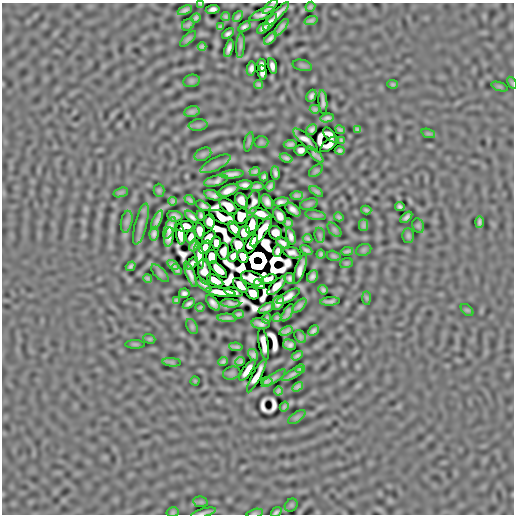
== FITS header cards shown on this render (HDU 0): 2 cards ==
NAXIS1  =                  512
NAXIS2  =                  512

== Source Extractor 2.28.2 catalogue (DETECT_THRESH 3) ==
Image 512 x 512 px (HDU 0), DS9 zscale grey, 1 PNG px = 1 image px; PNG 516 x 516 px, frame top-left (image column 1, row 512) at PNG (2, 3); each listed source drawn as its Kron ellipse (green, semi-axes under 4 px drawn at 4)
Background -6.74e-07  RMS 3.0e-04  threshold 8.86e-04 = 3 sigma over >= 5 px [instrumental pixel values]
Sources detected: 232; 20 with non-positive FLUX_AUTO (blend fragments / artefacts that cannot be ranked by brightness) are neither listed nor drawn; the other 212 listed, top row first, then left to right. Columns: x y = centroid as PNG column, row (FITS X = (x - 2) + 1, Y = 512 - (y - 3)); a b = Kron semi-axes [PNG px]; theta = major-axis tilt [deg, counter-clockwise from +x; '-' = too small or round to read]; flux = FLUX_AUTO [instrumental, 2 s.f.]
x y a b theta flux
201 4 4 3 - 0.023
270 7 9 3 42 0.064
310 7 5 4 - 0.035
213 9 7 4 8 0.073
185 10 7 4 24 0.065
262 14 13 5 23 0.038
278 14 15 4 45 0.11
238 16 6 3 48 0.046
226 17 4 3 - 0.035
196 18 5 4 - 0.043
311 20 7 4 18 0.045
270 22 10 4 54 0.082
188 25 7 5 38 0.036
220 26 4 3 - 0.026
244 27 7 4 33 0.06
281 27 10 3 52 0.071
263 28 7 4 37 0.068
228 34 7 4 36 0.059
270 38 7 4 43 0.074
188 39 10 4 44 0.041
240 45 13 4 87 0.043
202 46 4 3 - 0.037
229 48 9 4 74 0.082
262 65 6 4 -80 0.064
302 65 10 5 -13 0.036
272 66 8 4 -76 0.086
251 69 7 4 81 0.067
262 72 7 4 -84 0.066
191 81 8 6 15 0.036
512 83 7 4 -59 0.027
393 84 5 4 - 0.03
259 85 4 3 - 0.034
499 86 9 4 -19 0.03
311 96 6 4 63 0.057
323 102 12 3 -85 0.062
315 109 5 4 - 0.042
192 112 8 5 12 0.054
327 118 7 4 11 0.06
198 125 9 6 7 0.043
312 129 6 5 - 0.055
357 129 4 3 - 0.031
340 130 5 3 - 0.035
428 133 7 4 -19 0.031
330 135 9 4 -48 0.037
306 140 16 5 -42 0.06
341 140 4 3 - 0.025
249 142 10 4 77 0.034
261 142 7 6 - 0.032
290 144 6 4 5 0.052
329 144 11 5 40 0.03
301 150 6 5 - 0.079
340 151 5 4 - 0.041
203 154 9 6 27 0.046
315 154 11 3 -44 0.06
286 158 6 3 -22 0.053
215 164 16 6 27 0.085
316 171 8 5 38 0.034
255 172 5 3 - 0.044
275 173 7 3 -82 0.058
232 174 11 4 6 0.1
264 177 4 4 - 0.041
216 181 12 5 16 0.073
245 185 8 4 -1 0.084
270 186 5 4 - 0.05
257 187 7 3 4 0.056
159 190 6 5 - 0.03
228 190 11 5 25 0.14
316 191 8 4 -34 0.04
121 192 7 4 19 0.035
213 195 9 4 -18 0.069
297 195 6 3 2 0.046
190 200 6 3 -43 0.041
173 201 4 4 - 0.037
241 201 8 6 -58 0.11
253 202 12 6 75 0.02
267 202 8 5 -62 0.088
281 202 8 4 11 0.069
309 204 9 5 15 0.039
203 206 8 4 -25 0.047
228 206 10 6 -37 0.11
400 206 5 4 - 0.046
293 210 9 5 -40 0.094
366 210 5 3 - 0.034
261 214 11 5 -20 0.15
201 215 5 3 - 0.039
315 215 10 4 -11 0.035
175 216 8 5 -9 0.071
241 216 8 6 61 0.1
280 216 8 5 -58 0.11
192 217 8 3 -40 0.066
222 217 13 6 -21 0.077
339 217 5 4 - 0.034
406 217 7 4 42 0.059
157 220 10 4 64 0.088
210 221 7 5 89 0.11
127 222 11 5 80 0.058
479 222 6 3 90 0.047
288 223 5 5 - 0.049
141 224 21 6 76 0.095
252 225 9 5 72 0.15
364 225 5 4 - 0.047
185 226 8 5 9 0.067
418 226 7 5 -69 0.029
170 228 11 5 67 0.11
234 228 8 4 -52 0.13
334 230 8 5 -45 0.035
199 231 8 5 -86 0.12
261 231 18 5 56 0.12
244 233 7 5 69 0.076
275 233 7 6 - 0.14
154 234 7 4 81 0.069
180 234 10 4 -83 0.16
320 235 7 5 -83 0.035
291 236 8 4 -74 0.084
408 236 7 5 -89 0.035
169 237 10 4 82 0.088
191 237 6 4 82 0.085
209 237 8 5 45 0.1
308 238 5 3 - 0.036
216 243 6 5 - 0.073
283 243 8 4 -37 0.062
251 244 11 5 62 0.022
194 245 6 3 70 0.049
238 245 7 6 - 0.13
205 247 7 5 53 0.031
306 250 7 3 -30 0.05
364 250 8 6 21 0.031
223 251 8 5 86 0.078
278 251 6 4 69 0.067
347 251 6 2 11 0.037
292 253 9 5 -18 0.049
321 254 4 3 - 0.034
199 255 13 4 -82 0.057
233 256 6 4 56 0.08
243 256 7 5 -74 0.16
334 256 7 5 -16 0.034
211 257 7 5 -89 0.21
192 263 7 4 48 0.058
346 263 6 5 - 0.028
173 265 6 4 -36 0.05
131 266 5 3 - 0.042
300 269 15 5 72 0.12
177 270 6 3 -54 0.043
218 270 11 5 -43 0.18
204 272 12 6 -81 0.016
160 273 11 5 -45 0.048
190 274 13 4 -69 0.1
312 276 6 5 - 0.069
147 278 4 3 - 0.034
252 278 12 6 -19 0.15
289 278 5 5 - 0.049
269 279 8 4 19 0.059
215 280 9 4 -31 0.16
260 284 6 4 -35 0.06
203 285 10 4 -40 0.061
240 285 9 5 -48 0.14
277 286 12 5 46 0.16
323 290 5 4 - 0.042
220 292 15 4 -8 0.19
233 292 9 4 -12 0.059
184 293 5 5 - 0.058
253 293 7 5 -44 0.2
288 296 13 5 31 0.088
367 298 7 4 -89 0.026
176 300 4 3 - 0.028
330 301 10 3 4 0.055
213 303 9 5 -49 0.088
231 303 10 4 -4 0.059
278 303 7 5 62 0.082
189 304 6 3 34 0.056
299 306 9 4 46 0.06
200 307 4 2 - 0.027
266 308 8 4 26 0.055
467 310 7 4 -44 0.027
288 313 10 4 60 0.065
239 314 5 3 - 0.043
227 318 9 4 -2 0.057
267 318 5 3 - 0.031
277 318 4 4 - 0.036
261 324 9 5 -6 0.073
192 327 8 5 -64 0.032
286 331 7 4 21 0.056
313 331 6 4 45 0.057
300 337 7 5 -50 0.032
149 339 6 4 -19 0.026
135 344 10 4 0 0.026
264 344 16 4 -80 0.12
289 345 6 5 - 0.063
236 347 7 2 -8 0.041
253 355 6 5 - 0.06
297 356 6 3 32 0.045
223 361 5 3 - 0.038
172 362 9 3 -5 0.033
240 362 5 3 - 0.041
300 369 5 3 - 0.036
247 370 12 4 55 0.17
232 373 9 6 15 0.027
293 374 12 4 29 0.07
257 376 18 4 61 0.16
274 378 14 4 34 0.059
195 381 4 4 - 0.015
267 381 6 4 10 0.035
298 387 6 4 32 0.051
279 391 4 3 - 0.039
284 407 5 4 - 0.036
297 417 10 5 35 0.048
201 502 7 5 -11 0.034
291 505 7 5 46 0.026
173 512 6 4 15 0.03
276 512 6 3 36 0.041
204 513 13 3 15 0.061
255 513 8 4 11 0.031
At the frame edge (FLAGS 8, measured only in part): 5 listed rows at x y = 201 4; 512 83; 276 512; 204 513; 255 513
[20 non-positive-flux detections neither listed nor drawn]